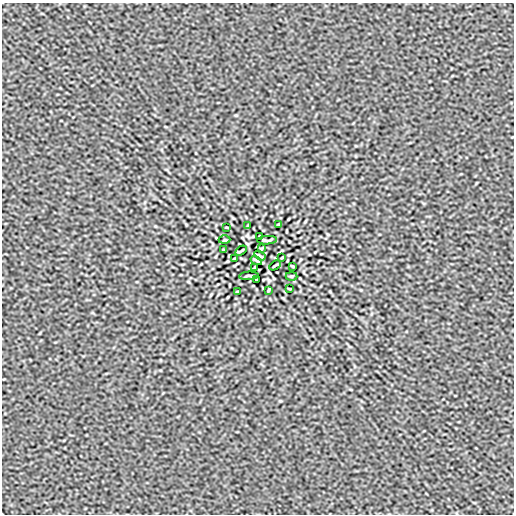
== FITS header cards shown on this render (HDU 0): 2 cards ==
NAXIS1  =                  512
NAXIS2  =                  512

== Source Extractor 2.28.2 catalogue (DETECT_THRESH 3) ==
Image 512 x 512 px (HDU 0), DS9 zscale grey, 1 PNG px = 1 image px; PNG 516 x 516 px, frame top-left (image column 1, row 512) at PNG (2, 3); each listed source drawn as its Kron ellipse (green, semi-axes under 4 px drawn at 4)
Background 1.26e-08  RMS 1.6e-06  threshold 4.86e-06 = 3 sigma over >= 5 px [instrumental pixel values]
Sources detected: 22; all 22 listed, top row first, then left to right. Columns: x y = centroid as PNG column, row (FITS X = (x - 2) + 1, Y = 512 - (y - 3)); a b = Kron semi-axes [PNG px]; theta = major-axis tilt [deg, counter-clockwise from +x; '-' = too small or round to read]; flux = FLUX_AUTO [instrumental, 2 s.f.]
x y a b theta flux
279 224 4 2 - 1.1e-04
248 226 4 2 - 1.0e-04
227 227 3 2 - 7.6e-05
260 236 3 2 - 9.3e-05
225 240 6 3 0 9.4e-05
267 240 10 3 3 2.0e-04
261 248 4 2 - 1.0e-04
224 250 3 2 - 9.5e-05
241 251 6 2 31 1.5e-04
260 256 6 2 -34 1.6e-04
282 257 3 2 - 7.6e-05
234 259 3 2 - 7.6e-05
256 260 6 2 -34 1.7e-04
275 265 6 2 31 1.5e-04
292 266 3 2 - 9.5e-05
255 268 4 2 - 1.0e-04
249 276 10 3 3 2.0e-04
291 276 6 3 0 9.4e-05
256 280 3 2 - 9.3e-05
289 289 3 2 - 7.6e-05
268 290 4 2 - 1.0e-04
237 292 4 2 - 1.1e-04